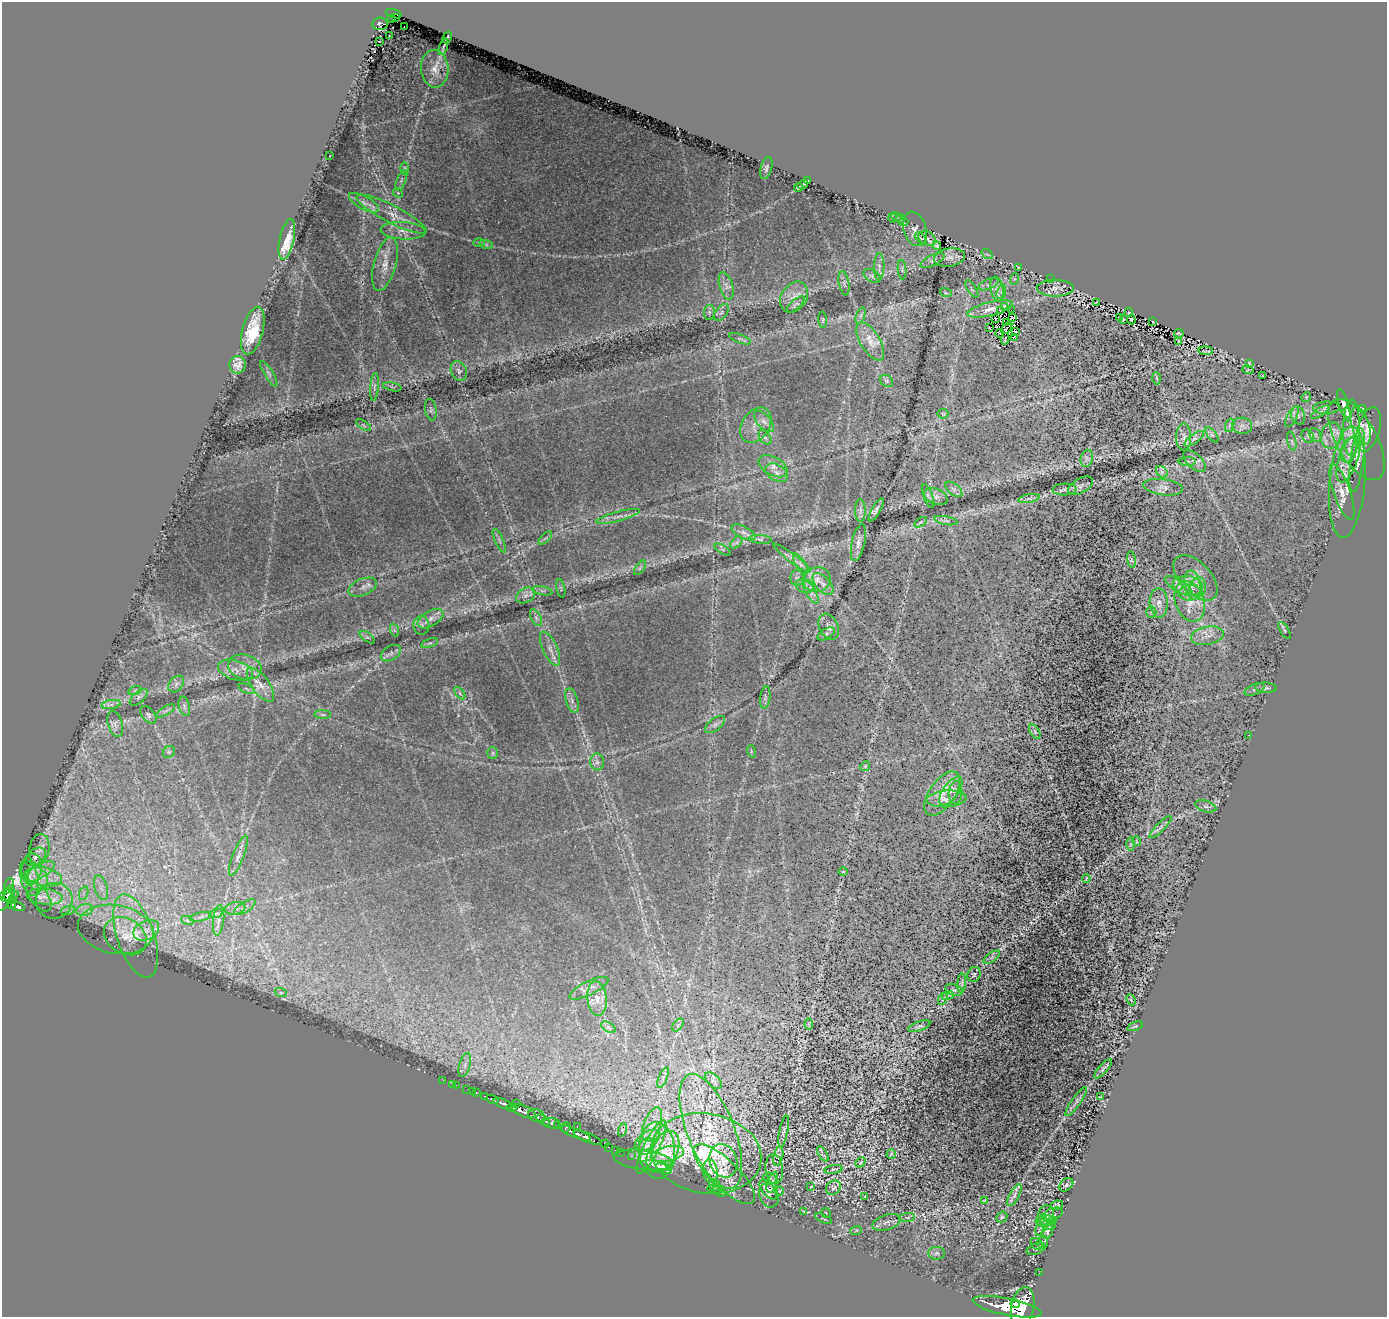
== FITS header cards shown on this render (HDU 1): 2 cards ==
NAXIS1  =                 1385
NAXIS2  =                 1315

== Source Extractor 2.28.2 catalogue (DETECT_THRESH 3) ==
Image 1385 x 1315 px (HDU 1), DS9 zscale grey, 1 PNG px = 1 image px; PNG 1389 x 1319 px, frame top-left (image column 1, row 1315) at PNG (2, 2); each listed source drawn as its Kron ellipse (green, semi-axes under 4 px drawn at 4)
Background 0.672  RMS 0.025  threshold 0.0745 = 3 sigma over >= 5 px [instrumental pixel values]
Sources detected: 360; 4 with non-positive FLUX_AUTO (blend fragments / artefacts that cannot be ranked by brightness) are neither listed nor drawn; the other 356 listed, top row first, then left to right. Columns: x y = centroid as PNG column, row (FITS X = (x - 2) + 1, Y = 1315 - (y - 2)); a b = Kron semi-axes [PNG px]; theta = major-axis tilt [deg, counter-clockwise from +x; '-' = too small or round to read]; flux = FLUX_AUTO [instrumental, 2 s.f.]
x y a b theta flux
394 14 8 4 -16 150
395 17 3 2 - 28
391 19 3 2 - 20
380 24 8 6 3 200
404 27 2 2 - 2.3
389 36 3 2 - 1.8
447 38 6 2 61 2.1
379 41 3 2 - 1.4
443 47 8 2 70 2.5
435 69 18 14 -85 21
330 156 3 2 - 1.4
405 168 6 4 89 2.9
766 168 11 5 75 4.7
401 180 10 4 67 4.3
807 181 4 3 - 2.3
803 184 5 3 - 3
799 187 4 3 - 2.7
398 193 5 4 - 2.2
364 203 17 6 -28 12
392 214 39 9 -27 35
896 217 5 4 - 1.9
892 218 4 3 - 1.2
901 219 5 3 - 1.7
903 222 5 3 - 1.3
915 229 17 11 -72 12
403 231 22 8 -4 19
921 238 7 3 -44 2.3
927 238 9 7 -28 6.5
287 239 20 7 78 26
479 243 6 4 -2 2
486 244 7 4 -19 3
937 246 4 3 - 1.6
987 254 6 4 -34 1.8
949 257 15 9 9 11
933 261 13 5 26 5.7
385 264 27 11 75 28
879 267 14 5 89 6.2
1018 267 2 2 - 1.2
902 269 10 3 -85 2.9
872 276 9 6 -31 4.9
1014 279 6 4 72 2.1
1050 279 3 2 - 5.5
844 283 12 5 -80 4.9
988 284 10 5 22 5.7
726 286 14 6 -73 10
1055 288 18 8 -1 9.4
972 289 10 3 -57 2.9
997 289 12 6 -80 11
1001 292 7 4 71 5.2
946 293 6 4 -18 2.2
794 297 16 12 56 19
1096 303 3 2 - 1.1
796 304 11 5 41 4.1
1004 306 3 3 - 2.1
990 309 23 6 13 8
1000 310 2 2 - 1.1
1011 310 2 2 - 1.4
709 312 7 5 83 3.2
721 312 9 5 52 5.9
1129 313 4 3 - 1.2
860 315 8 4 71 3.8
1012 318 4 3 - 1.5
1119 318 3 2 - 1.1
995 319 3 2 - 1.7
1123 319 4 2 - 0.7
823 320 8 3 -85 1.8
1131 320 5 3 - 2
1007 322 2 2 - 1
1153 322 3 2 - 0.86
989 328 3 2 - 1.3
1007 328 7 2 51 2.8
253 331 24 10 75 55
1016 332 4 2 - 1.4
1000 333 4 3 - 2.1
1179 333 5 2 - 2
1014 337 3 2 - 1.1
740 339 11 3 -21 3.1
1005 339 6 2 77 0.84
870 342 21 9 -59 23
1179 342 3 2 - 1.6
1206 351 7 2 -3 2
1249 363 3 2 - 1.2
238 365 8 8 - 12
1248 370 5 3 - 1.4
459 371 10 7 -65 7.8
269 374 14 4 -58 4.9
1263 376 3 2 - 1.5
1156 378 6 4 -87 2.2
887 381 7 5 -35 3.3
374 387 14 4 85 4.6
392 387 9 3 -11 2.5
1306 397 5 4 - 1.9
1344 405 17 4 -73 9.1
1326 408 13 6 2 4.9
1362 408 3 3 - 2.1
431 410 11 5 -80 4.7
1320 412 10 4 32 5.2
1347 413 5 4 - 5
943 414 5 5 - 2.2
1298 415 9 6 -74 6.5
1292 417 11 5 63 6.6
764 421 13 6 -48 8.7
364 425 8 4 -32 3.1
756 425 19 13 55 22
1230 425 7 4 70 3.8
1242 426 10 8 -6 8.4
1361 426 19 9 -74 12
1351 428 28 8 89 18
1369 429 23 11 74 21
1212 435 9 4 -53 3.6
1315 435 7 5 -61 4.8
1308 436 7 5 -47 3.9
1331 436 13 10 79 18
765 437 8 5 -53 4.2
1184 437 13 7 90 10
1194 439 12 4 36 6.6
1356 440 45 20 -61 56
1292 441 10 4 -77 3.4
1349 450 13 7 74 8.5
1087 458 9 6 74 6
1348 459 24 9 71 20
1357 460 32 6 83 15
1187 461 9 4 0 3.4
1195 461 14 7 -45 7.6
773 466 16 9 -29 15
1162 472 6 5 - 4
777 473 12 8 -31 11
1347 482 56 17 85 63
1081 486 14 7 29 6.2
1163 487 20 8 -7 9.6
954 489 10 5 -40 5.4
1064 489 12 6 2 5.2
1342 492 29 8 -71 22
928 496 13 4 -69 4.6
936 496 12 8 -23 9.8
1029 498 11 4 11 5.1
860 510 11 5 -88 6.1
876 510 13 4 60 4.9
618 516 22 5 16 11
946 521 12 4 -10 4.6
921 522 7 3 31 2.3
743 532 13 6 -27 8.6
545 538 8 3 44 2.8
760 539 11 4 -6 5
499 541 13 3 -66 4.1
736 542 7 4 45 3.7
858 543 19 6 77 10
723 550 9 3 -31 2.5
792 558 23 3 -37 8.8
1131 560 8 4 -81 2.1
800 564 12 4 -59 6.8
640 568 8 4 54 3
797 578 8 6 -90 5.4
1196 578 27 15 -47 29
817 580 13 12 - 18
823 584 13 7 -47 10
1192 585 14 8 -81 13
805 586 9 6 -15 7.4
1179 586 15 6 -31 9.5
1188 586 15 10 -7 18
363 587 15 8 22 10
1198 587 10 8 83 9.3
561 588 9 3 -79 2.1
542 591 10 3 -11 3.6
811 592 13 5 -59 9.3
1190 593 12 7 4 8.6
526 595 10 7 30 7.7
1190 601 21 14 -70 33
1159 603 14 9 -86 11
1151 612 5 5 - 3
536 618 9 5 -63 4.8
430 619 14 7 31 12
421 625 9 8 - 5.7
829 627 13 9 -65 9.7
394 630 7 4 -70 2.5
1285 630 10 4 -58 2.2
826 634 9 5 31 4.3
1207 636 16 9 10 16
367 637 9 4 -35 4
429 643 9 3 17 3.2
550 649 18 7 -66 14
391 653 11 7 32 6.9
245 667 17 12 -14 19
235 670 18 9 -17 13
176 684 9 6 50 6.4
260 685 20 8 -54 19
1266 688 10 5 -3 4.4
246 689 9 3 -22 2.2
1255 689 11 5 22 3.9
135 690 7 4 19 3
460 693 7 3 -53 3.1
139 697 11 5 42 6.3
765 697 11 5 83 3.8
572 701 12 6 -73 8.3
111 704 9 4 9 5.6
184 706 10 5 -77 5.3
165 711 11 3 29 4.1
148 715 10 6 -51 4.7
323 715 8 4 -1 3.2
115 724 13 7 -73 9.5
715 725 12 6 37 6.1
1035 732 8 4 -60 3.9
1249 735 2 2 - 0.93
751 751 6 4 -74 1.8
169 752 6 5 - 3.5
493 753 6 5 - 3.1
597 762 8 7 - 6.9
865 766 5 4 - 2.1
951 791 17 7 54 15
956 793 11 7 87 6.9
942 794 25 13 55 30
946 799 20 8 3 15
1206 806 11 5 -17 5.8
1160 827 15 4 45 6.9
1136 841 5 3 - 1.3
1131 844 6 4 89 2.8
39 849 15 10 80 14
238 856 21 5 69 11
35 857 11 7 37 9.3
32 869 15 10 80 15
40 871 16 6 29 16
843 871 5 3 - 1.2
43 877 19 9 -11 28
29 878 18 8 -76 15
1086 878 4 2 - 1.2
38 879 12 10 -71 19
9 884 6 4 67 29
101 888 13 6 -73 11
9 893 8 5 73 450
84 893 7 4 71 4.1
10 896 9 4 23 400
39 897 17 9 -54 14
45 897 18 8 -5 18
4 900 12 6 62 550
12 900 4 3 - 94
54 901 18 17 - 34
11 904 4 4 - 200
18 907 7 4 -15 360
245 907 12 5 32 5.8
235 908 10 6 11 5.8
68 910 7 4 18 4
84 910 8 6 11 8.2
216 913 7 4 18 3.8
201 917 11 3 11 4.4
187 920 6 4 -20 3
219 920 15 5 83 9.4
116 929 38 24 -10 77
146 930 13 9 27 17
125 936 23 17 -32 37
136 936 43 18 -71 75
992 957 9 4 36 4.5
974 974 8 6 59 2.8
962 983 10 4 86 2.8
589 988 21 7 26 13
954 990 9 5 -21 4.1
281 993 6 4 -19 2.5
948 995 6 3 20 2.6
597 999 17 9 -83 20
943 999 6 2 61 1.7
1131 1000 6 3 -65 1.4
808 1024 6 4 -90 1.3
678 1025 7 4 54 2.4
919 1026 11 4 20 3.7
1135 1026 8 3 20 2.3
608 1027 8 4 -31 3.5
465 1065 12 5 74 8.6
1103 1069 12 4 48 3.6
663 1077 11 4 68 5.3
443 1080 2 2 - 4.5
713 1081 10 6 -45 6
453 1084 3 2 - 8.2
456 1085 2 2 - 11
467 1089 2 2 - 11
472 1091 3 2 - 8.4
476 1093 3 3 - 68
485 1096 3 3 - 88
1100 1097 4 3 - 1.5
493 1099 6 3 -21 270
1076 1102 17 4 55 5.4
503 1104 10 3 -19 1000
516 1104 2 2 - 9.2
512 1107 5 3 - 330
523 1111 13 5 -21 1900
536 1115 8 6 -12 1200
543 1120 7 4 -34 390
552 1123 8 5 -3 670
652 1124 18 8 68 19
558 1125 3 3 - 170
577 1126 2 2 - 45
566 1127 5 3 - 160
622 1130 7 4 72 2.5
711 1131 61 23 -69 110
784 1131 16 3 79 2.9
575 1133 18 3 -22 1200
587 1138 15 4 -23 1400
647 1140 14 8 37 15
605 1144 4 3 - 180
608 1147 3 2 - 35
646 1147 9 7 46 7.4
651 1147 29 8 64 22
615 1150 2 2 - 10
657 1151 28 18 -85 48
620 1152 2 2 - 12
663 1152 23 13 60 35
706 1153 55 40 -9 150
668 1154 16 7 11 16
823 1154 9 3 -58 1.9
891 1154 5 2 - 1.5
631 1156 2 2 - 14
778 1156 10 4 75 3.7
643 1160 30 9 -7 20
723 1161 17 13 -69 20
860 1162 5 3 - 1.7
656 1166 15 5 -9 20
664 1169 8 3 -25 12
774 1169 15 8 -83 9.7
833 1169 9 3 9 3
710 1171 12 7 -83 7
724 1174 40 14 -44 30
770 1178 7 5 -18 3.8
772 1182 11 5 71 5.3
715 1185 6 5 - 3.3
1066 1185 8 5 41 3.7
811 1187 3 2 - 1.1
833 1188 8 6 38 4.1
714 1189 6 3 -12 3.1
768 1189 12 6 -50 6
719 1191 7 2 -33 2.2
780 1191 5 3 - 1.4
769 1195 12 9 -68 8
1014 1195 12 5 63 6.6
864 1197 3 2 - 1
984 1200 4 2 - 1.6
1057 1205 6 4 11 3.9
804 1211 3 2 - 1.2
826 1213 5 3 - 1.3
1052 1214 11 6 20 3
1046 1216 10 8 82 6.2
907 1217 8 4 8 3.3
1002 1217 6 5 - 2.9
823 1219 9 2 -24 1.5
1044 1221 9 6 2 5.8
1052 1221 4 3 - 1.5
886 1222 14 7 17 8.2
1049 1225 7 5 -6 5.1
1041 1226 10 5 68 5.6
856 1231 6 3 21 2.2
1047 1231 8 5 74 4.1
1042 1242 7 5 -87 2.8
1037 1244 6 5 - 2.5
1036 1249 10 5 22 3.1
937 1253 8 6 -1 5.1
1039 1273 2 2 - 5.9
1015 1304 5 4 - 1000
1007 1307 35 8 -12 6300
1023 1307 20 11 78 5400
At the frame edge (FLAGS 8, measured only in part): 1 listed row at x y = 4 900
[4 non-positive-flux detections neither listed nor drawn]